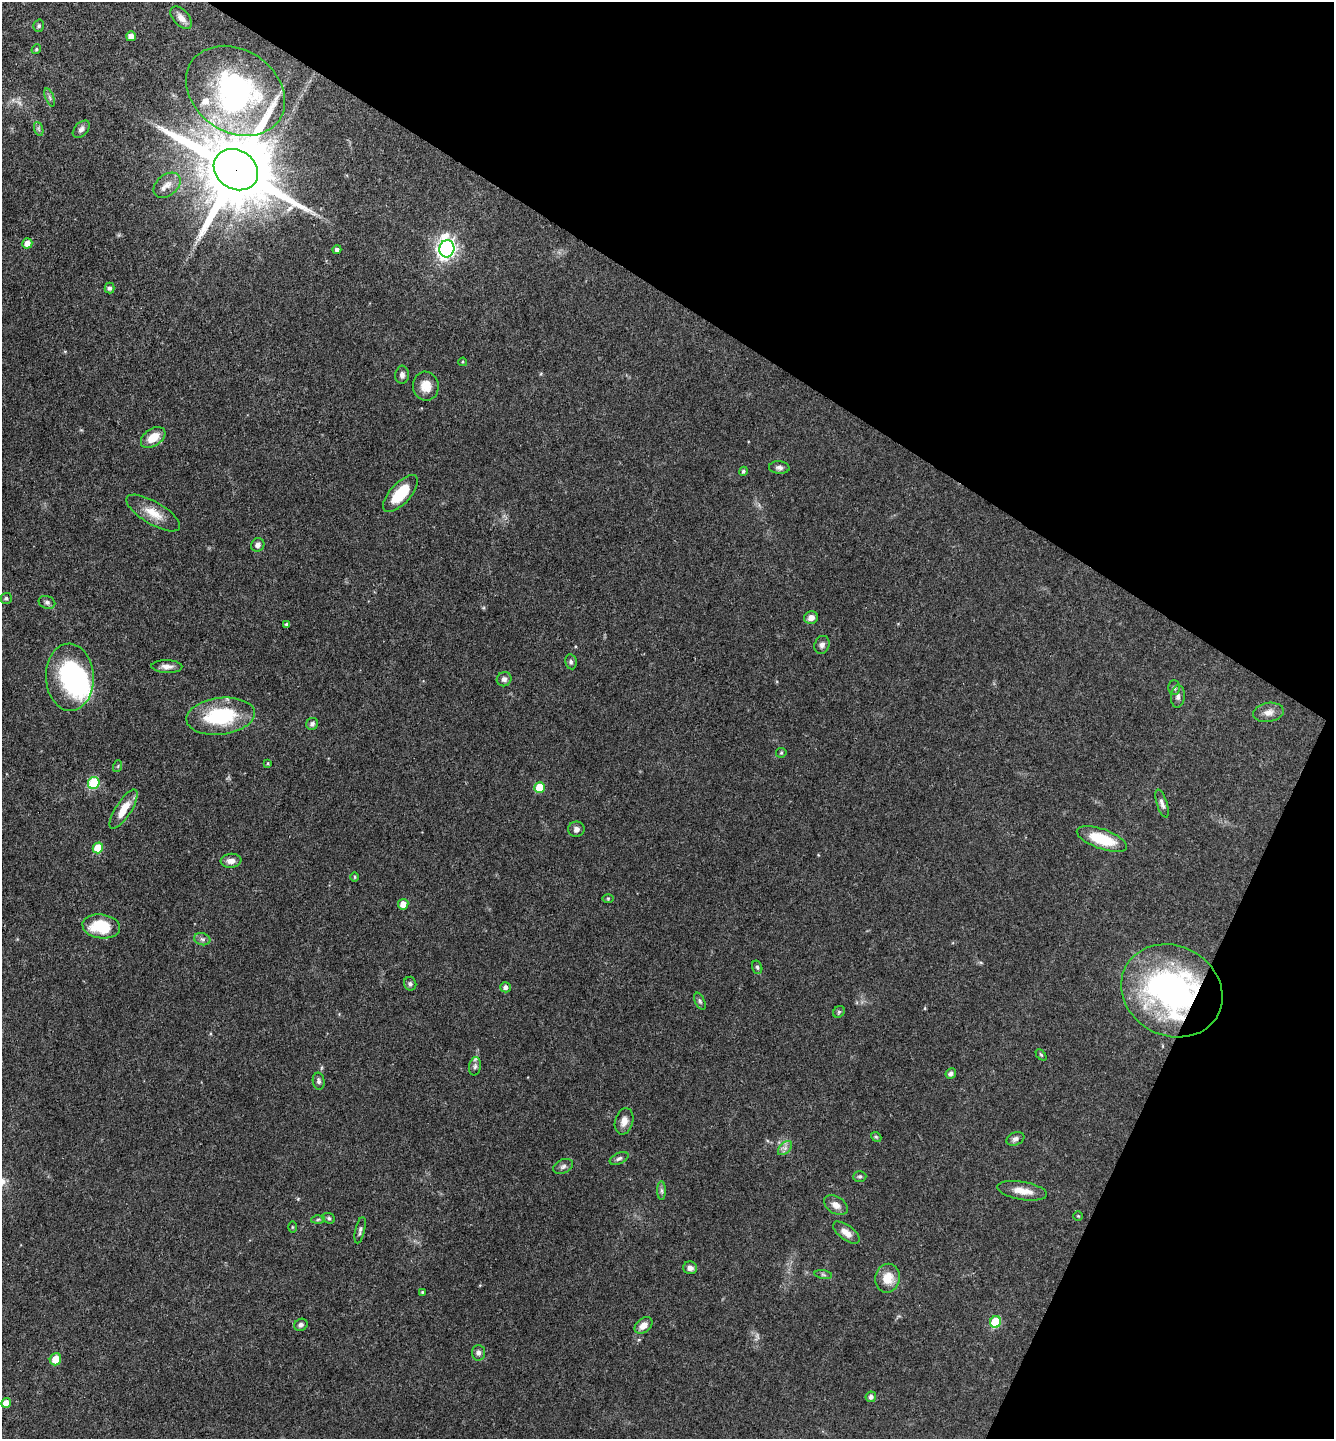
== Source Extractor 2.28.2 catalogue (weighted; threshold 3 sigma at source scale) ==
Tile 8 of 4 x 4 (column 4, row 2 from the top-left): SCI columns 4143-5474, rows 2874-4310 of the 5757 x 5746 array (HDU 1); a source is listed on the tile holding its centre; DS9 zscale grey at full resolution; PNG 1336 x 1441 px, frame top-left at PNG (2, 2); each listed source drawn as its Kron ellipse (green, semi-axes under 4 px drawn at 4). Shown black and unused: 28% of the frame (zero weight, under 3 of 4 exposures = <1% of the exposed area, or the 3 px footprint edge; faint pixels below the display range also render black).
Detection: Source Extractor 2.28.2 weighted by HDU 2 'WHT'; one run over the whole footprint, this tile lists its part. Background 0.0911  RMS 0.0041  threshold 0.0186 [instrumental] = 3 sigma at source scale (4.5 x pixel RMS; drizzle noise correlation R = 1.50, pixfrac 1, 0.05/0.05 arcsec/px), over >= 5 px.
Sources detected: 96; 2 too faint to see at this stretch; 2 inside a brighter object's white glare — neither listed nor drawn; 2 inside a brighter listed object's ellipse — not listed separately; the other 90 listed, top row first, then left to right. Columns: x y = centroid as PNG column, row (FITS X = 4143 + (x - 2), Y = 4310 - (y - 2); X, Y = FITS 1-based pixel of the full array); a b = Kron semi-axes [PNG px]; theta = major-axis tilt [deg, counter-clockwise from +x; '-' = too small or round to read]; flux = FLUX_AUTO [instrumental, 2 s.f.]
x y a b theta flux
181 18 13 7 -47 2.7
39 26 6 5 - 0.73
131 36 5 4 - 3.8
36 49 5 4 - 0.58
235 91 53 41 -34 88
50 97 9 3 -69 0.78
39 129 7 4 -70 0.8
81 129 10 6 46 1.5
236 170 23 19 -33 5700
167 185 15 10 38 3.7
27 243 5 5 - 3.9
447 249 9 7 79 190
337 250 4 4 - 1.1
109 288 5 5 - 0.99
463 362 4 4 - 0.41
402 375 9 7 84 1.3
426 386 14 13 - 5.5
153 437 13 8 34 6.2
779 468 10 6 -4 1.4
743 471 5 4 - 0.81
400 494 23 10 48 11
153 513 30 11 -31 7
258 545 7 6 - 1.6
6 598 5 5 - 0.89
47 602 8 6 -20 1.2
811 618 7 6 - 2.3
287 625 4 4 - 0.9
822 645 9 7 68 1.5
571 662 7 5 -79 0.95
167 666 15 6 -2 2.5
70 677 34 24 -87 55
504 679 7 7 - 1.6
1174 687 7 6 - 0.95
1178 697 11 7 84 1.6
1268 712 15 9 10 3.1
221 716 34 18 7 30
312 724 6 5 - 1.2
781 753 5 5 - 0.52
268 763 4 3 - 0.42
118 766 6 4 71 0.52
94 783 6 5 - 28
540 787 5 5 - 12
1162 804 14 5 -71 1.7
123 809 23 8 57 6.7
576 829 8 7 - 1.5
1102 839 26 10 -19 15
98 848 5 5 - 13
231 861 10 7 5 2.6
355 877 5 3 - 0.39
608 898 6 4 0 0.42
403 904 5 5 - 3.7
101 926 19 12 -8 16
202 939 8 6 -13 1.2
757 967 7 5 -74 0.78
410 984 7 6 - 0.94
506 987 5 5 - 1.5
1172 991 52 45 -28 120
700 1001 9 5 -65 0.92
839 1012 6 5 - 0.69
1041 1055 6 4 -45 0.53
475 1066 9 6 80 1.3
951 1074 5 5 - 1.2
319 1081 8 6 -83 1.2
624 1121 13 9 75 3.2
876 1137 5 4 - 0.56
1015 1139 9 6 22 1.4
785 1148 8 5 45 1.5
619 1158 10 5 24 1.2
563 1166 10 7 26 1.4
860 1176 7 5 1 0.73
662 1191 9 4 -89 0.98
1022 1191 25 9 -10 5.2
836 1205 13 8 -32 3
1078 1216 4 4 - 0.44
329 1218 6 5 - 0.73
318 1219 7 4 2 0.68
292 1227 5 3 - 0.43
360 1230 13 4 77 1.2
846 1233 15 7 -37 3.7
690 1268 7 6 - 2
823 1275 9 4 -9 0.82
887 1278 14 12 79 6.9
422 1292 4 4 - 0.48
996 1322 6 5 - 23
301 1325 7 6 - 1.2
643 1325 10 7 37 3.2
478 1353 8 6 -88 1.3
55 1359 6 5 - 5.8
871 1397 5 5 - 1.4
6 1403 5 4 - 4.3
Overlapping masked pixels (flux is a lower limit): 2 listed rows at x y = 236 170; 1172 991